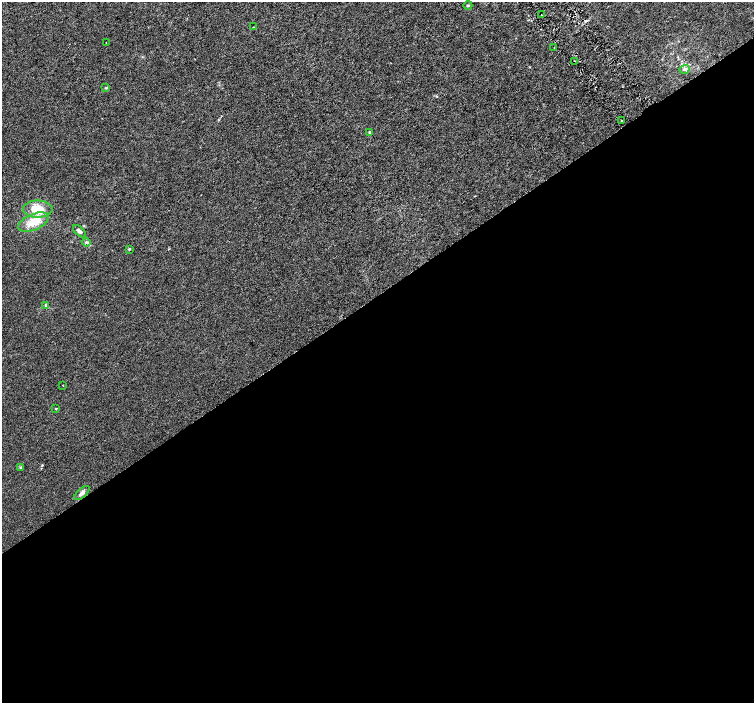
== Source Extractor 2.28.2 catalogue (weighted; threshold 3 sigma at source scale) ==
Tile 15 of 4 x 4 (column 3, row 4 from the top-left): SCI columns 3012-4514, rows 201-1601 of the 6018 x 5941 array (HDU 1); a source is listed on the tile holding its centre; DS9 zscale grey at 2 x 2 block average (1 PNG px = mean of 2 x 2 image px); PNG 756 x 705 px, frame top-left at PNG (2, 2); each listed source drawn as its Kron ellipse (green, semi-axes under 4 px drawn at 4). Shown black and unused: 58% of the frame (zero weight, under 3 of 6 exposures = <1% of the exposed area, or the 3 px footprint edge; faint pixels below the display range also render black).
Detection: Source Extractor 2.28.2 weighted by HDU 2 'WHT'; one run over the whole footprint, this tile lists its part. Background 0.00109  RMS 0.0016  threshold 0.00665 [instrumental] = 3 sigma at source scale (4.09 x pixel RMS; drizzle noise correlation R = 1.36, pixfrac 0.8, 0.0396/0.0396 arcsec/px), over >= 5 px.
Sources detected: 20; all 20 listed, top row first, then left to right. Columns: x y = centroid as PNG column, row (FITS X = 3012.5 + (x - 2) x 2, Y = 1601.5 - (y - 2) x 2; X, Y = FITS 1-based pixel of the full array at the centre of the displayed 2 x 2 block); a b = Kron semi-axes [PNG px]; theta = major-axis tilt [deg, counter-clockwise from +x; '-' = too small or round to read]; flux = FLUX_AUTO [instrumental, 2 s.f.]
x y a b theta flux
468 5 4 3 - 0.42
542 15 2 2 - 0.44
253 27 2 2 - 0.15
106 43 2 2 - 0.11
554 47 2 2 - 0.25
575 61 2 2 - 0.15
684 69 5 3 - 0.63
106 88 3 3 - 0.31
621 120 2 2 - 0.3
370 132 4 3 - 0.4
38 209 15 8 0 5.8
33 222 16 8 23 5.3
79 231 8 3 -44 0.96
86 242 4 3 - 0.48
129 249 3 3 - 0.31
46 305 4 3 - 0.51
63 385 2 2 - 0.12
55 409 2 2 - 0.26
20 467 3 2 - 0.25
82 493 9 4 41 1.2
Diffuse or blended objects may show on this block-average render without a row.